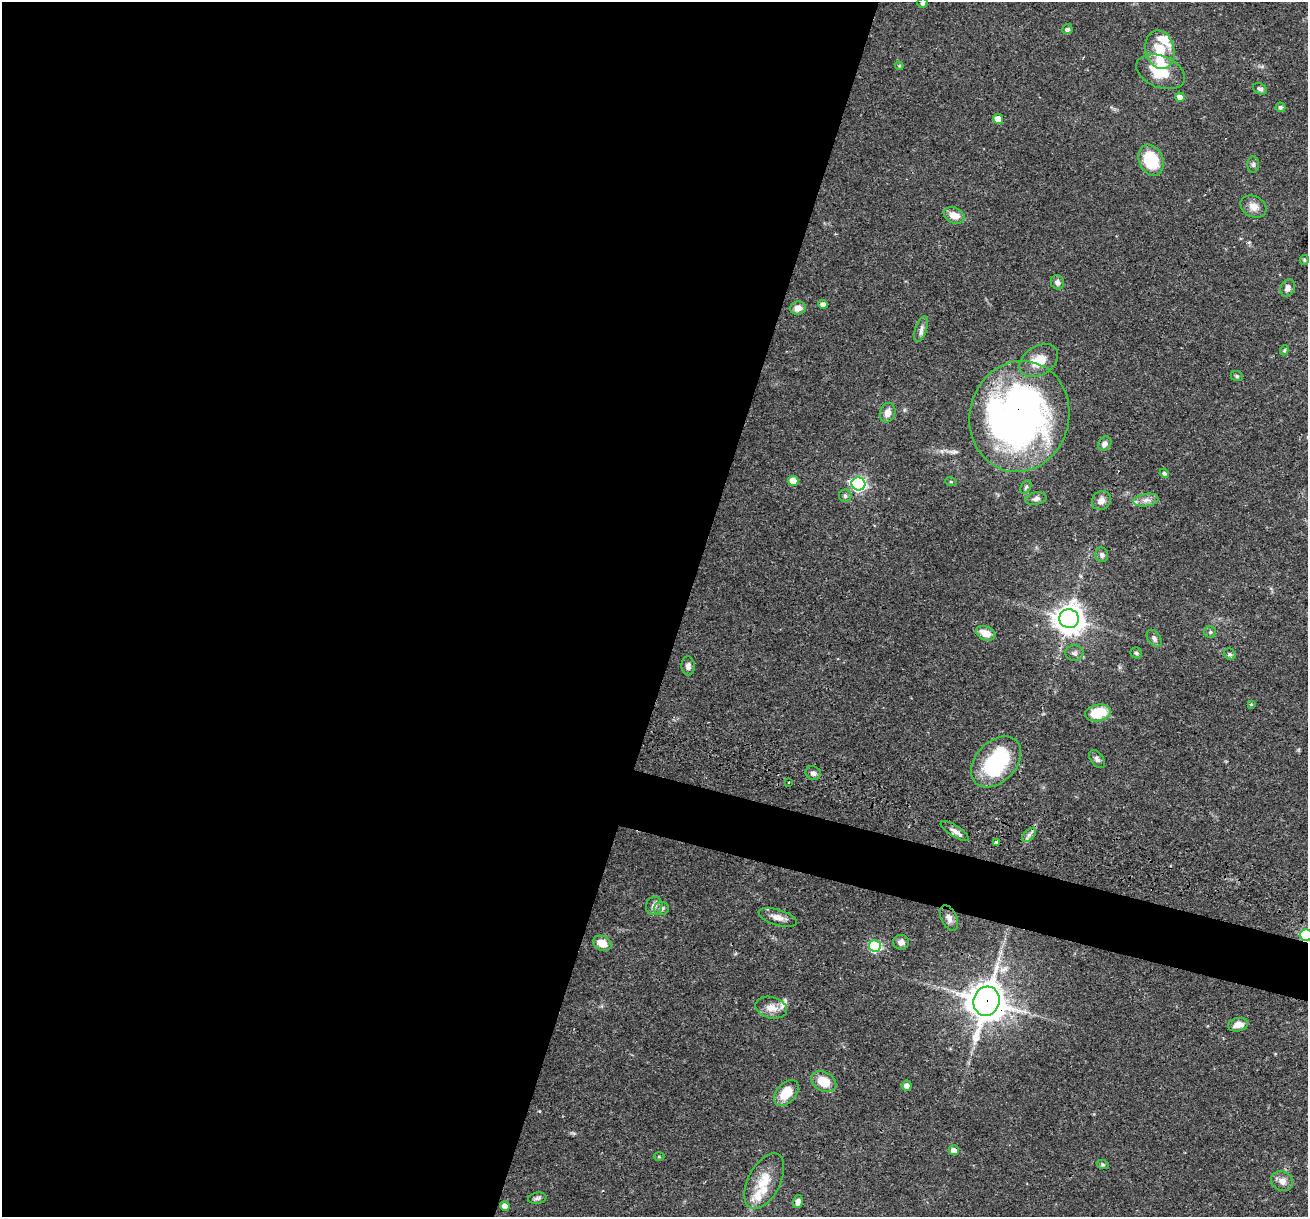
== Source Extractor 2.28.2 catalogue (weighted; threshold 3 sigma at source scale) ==
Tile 5 of 4 x 4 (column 1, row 2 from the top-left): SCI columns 1-1306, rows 2684-3898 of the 5240 x 5301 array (HDU 1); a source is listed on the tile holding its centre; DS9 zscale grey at full resolution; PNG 1310 x 1219 px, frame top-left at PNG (2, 2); each listed source drawn as its Kron ellipse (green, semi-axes under 4 px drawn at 4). Shown black and unused: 55% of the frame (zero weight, under 3 of 4 exposures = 3% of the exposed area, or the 3 px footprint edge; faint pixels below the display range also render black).
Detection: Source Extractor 2.28.2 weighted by HDU 2 'WHT'; one run over the whole footprint, this tile lists its part. Background 0.0564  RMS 0.0032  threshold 0.0146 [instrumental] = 3 sigma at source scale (4.5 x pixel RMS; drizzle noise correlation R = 1.50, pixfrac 1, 0.05/0.05 arcsec/px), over >= 5 px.
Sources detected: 82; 2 inside a brighter object's white glare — neither listed nor drawn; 6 inside a brighter listed object's ellipse — not listed separately; the other 74 listed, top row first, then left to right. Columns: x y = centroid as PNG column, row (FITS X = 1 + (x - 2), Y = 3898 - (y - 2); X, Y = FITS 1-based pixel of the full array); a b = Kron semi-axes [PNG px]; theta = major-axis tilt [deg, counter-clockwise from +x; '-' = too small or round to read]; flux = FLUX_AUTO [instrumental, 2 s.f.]
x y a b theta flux
922 3 5 5 - 0.77
1067 29 5 5 - 1.1
1160 50 19 14 -76 8.1
899 66 4 4 - 0.39
1161 72 25 15 -22 10
1260 89 7 5 -28 0.81
1180 97 5 4 - 2
1280 107 5 5 - 0.75
998 119 5 5 - 3.4
1151 160 16 12 -66 14
1253 164 8 6 90 0.79
1253 206 13 10 -28 2.7
954 215 11 7 -21 3.7
1304 260 5 4 - 0.36
1057 282 7 6 - 1.3
1288 288 9 7 64 1.5
823 304 5 4 - 1.9
798 308 8 6 10 2.3
921 329 13 5 72 1.5
1284 350 5 4 - 0.41
1039 361 21 14 32 6.5
1237 376 6 5 - 0.52
888 413 10 7 73 2.6
1019 416 56 49 76 160
1105 444 7 6 - 1.5
1164 473 5 4 - 0.67
793 481 5 5 - 5.5
951 482 5 3 - 0.35
858 484 7 6 - 74
1026 487 7 4 58 0.62
845 496 6 6 - 0.68
1036 499 10 6 12 1.2
1101 500 10 9 - 2
1146 500 12 6 9 1.8
1102 555 7 6 - 0.9
1069 619 10 9 - 410
1210 632 6 6 - 0.62
986 633 10 7 -22 3.9
1154 638 9 6 -53 1.1
1074 653 9 8 - 1
1136 653 6 5 - 0.55
1230 654 6 5 - 0.64
688 666 9 6 -86 1.3
1251 704 4 4 - 0.41
1098 713 13 8 11 9.3
1097 759 10 6 -53 0.93
996 762 29 20 47 28
813 773 8 6 -21 1.3
788 783 3 3 - 0.64
955 831 16 5 -33 1.7
1029 835 8 5 45 1.1
996 842 4 3 - 1.2
654 906 9 8 - 1.7
662 908 7 6 - 1
778 917 20 8 -17 2.6
949 918 14 7 -64 1.8
1306 935 6 6 - 33
901 942 7 7 - 1.4
602 943 9 7 -24 4
875 946 6 6 - 31
986 1001 15 13 74 740
771 1008 16 10 -14 3.3
1238 1025 10 6 13 2.8
824 1081 13 9 -27 6.5
907 1085 5 5 - 1.9
786 1093 15 9 49 6.5
954 1150 5 5 - 2.3
659 1157 5 3 - 0.33
1103 1165 6 4 -19 0.46
764 1181 30 16 63 7.7
1282 1181 11 9 -24 2
537 1198 9 5 9 0.87
798 1202 7 4 78 1.5
505 1206 5 4 - 2.4
Overlapping masked pixels (flux is a lower limit): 3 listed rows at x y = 1019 416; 1306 935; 986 1001
Isophote crosses this tile's border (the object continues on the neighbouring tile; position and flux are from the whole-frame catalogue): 1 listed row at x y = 1306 935